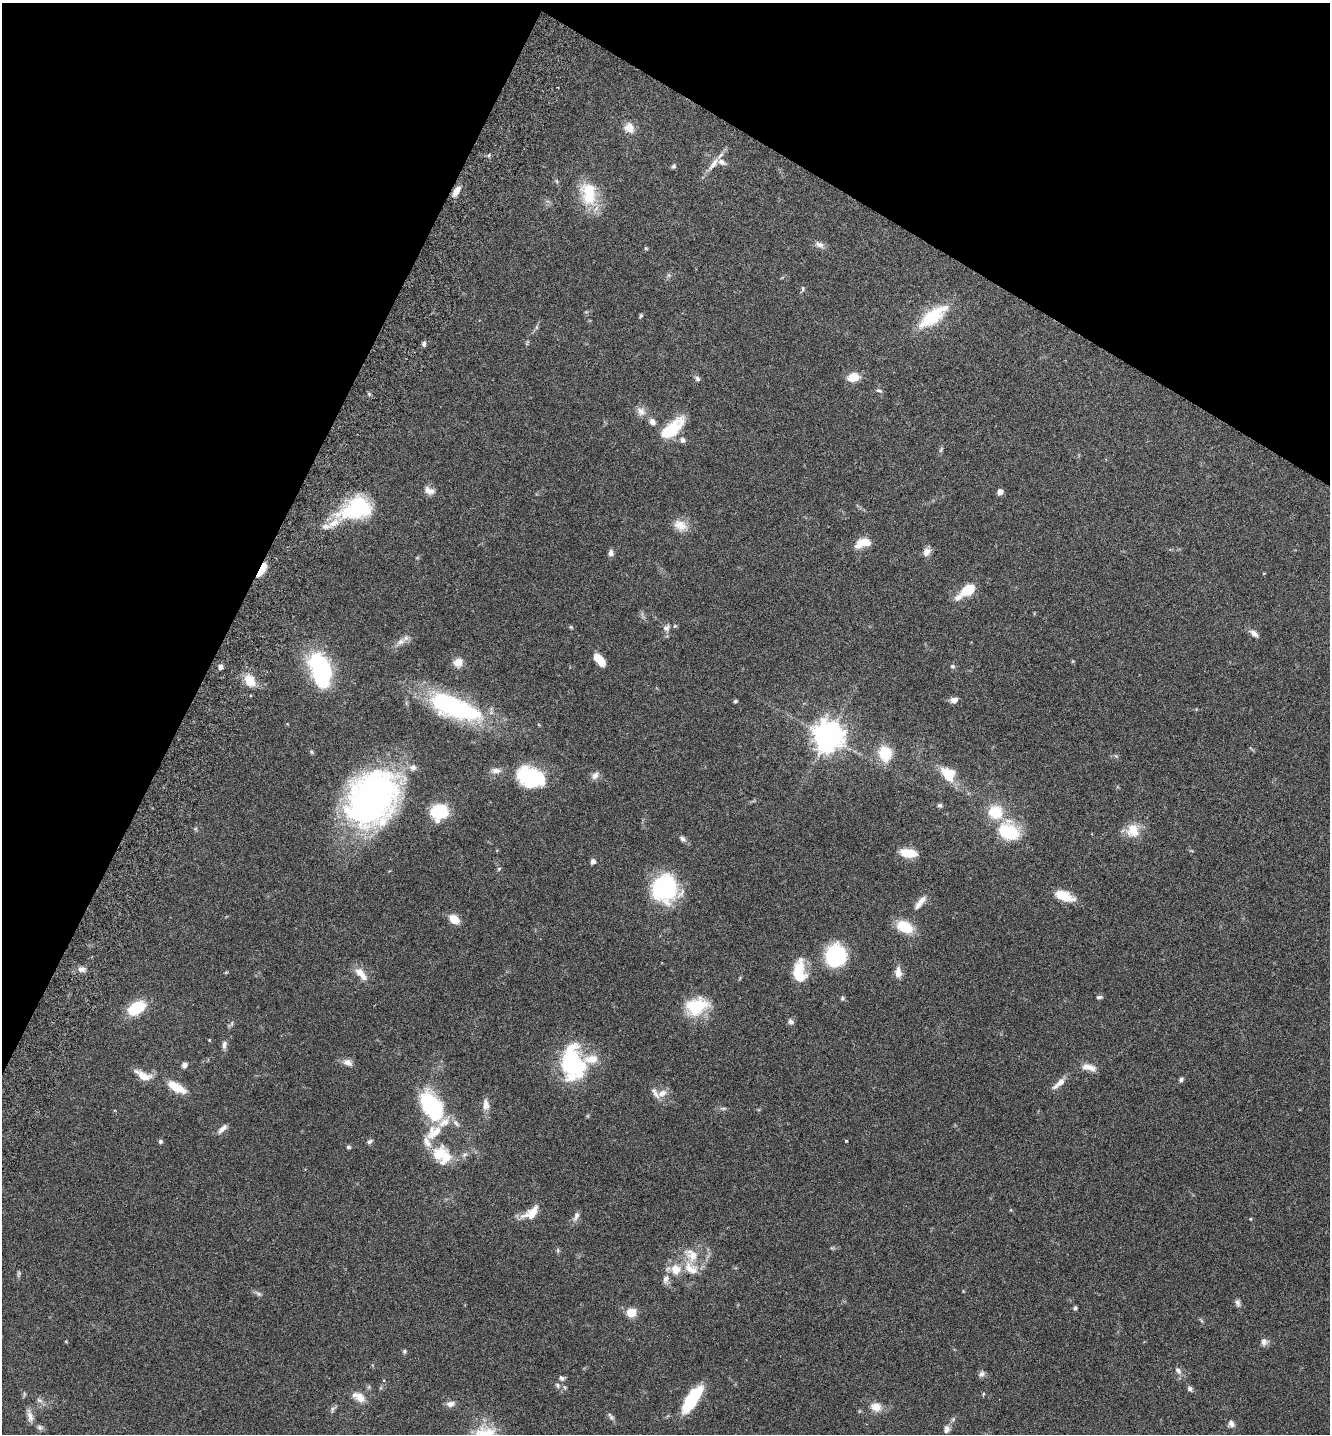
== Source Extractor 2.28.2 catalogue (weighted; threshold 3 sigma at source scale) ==
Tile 2 of 4 x 4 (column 2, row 1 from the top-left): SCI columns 1529-2856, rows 4333-5764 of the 5849 x 5796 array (HDU 1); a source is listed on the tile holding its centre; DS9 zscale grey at full resolution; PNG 1332 x 1436 px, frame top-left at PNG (2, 3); no overlay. Shown black and unused: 26% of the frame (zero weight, under 3 of 6 exposures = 3% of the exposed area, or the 3 px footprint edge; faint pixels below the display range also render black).
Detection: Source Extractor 2.28.2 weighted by HDU 2 'WHT'; one run over the whole footprint, this tile lists its part. Background 0.0659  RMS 0.0031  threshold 0.0126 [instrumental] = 3 sigma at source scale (4.09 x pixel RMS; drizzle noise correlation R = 1.36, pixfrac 0.8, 0.05/0.05 arcsec/px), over >= 5 px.
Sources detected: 151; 4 inside a brighter object's white glare — not listed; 17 inside a brighter listed object's ellipse — not listed separately; the other 130 listed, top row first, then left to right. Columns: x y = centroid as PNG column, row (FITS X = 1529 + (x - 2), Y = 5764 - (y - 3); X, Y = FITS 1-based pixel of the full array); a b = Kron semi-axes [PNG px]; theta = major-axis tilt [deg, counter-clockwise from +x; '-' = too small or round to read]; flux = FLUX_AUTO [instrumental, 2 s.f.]
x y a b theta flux
629 128 15 13 -48 2.7
713 164 25 7 52 2.8
673 166 6 6 - 0.55
456 191 14 6 56 2.2
589 194 31 19 -78 11
819 245 13 7 -27 1.5
646 248 6 4 -1 0.31
668 275 7 4 -71 0.49
802 289 8 4 -81 0.43
641 316 6 4 63 0.4
931 317 41 18 37 12
536 327 7 4 89 0.46
424 344 6 5 - 0.68
853 377 11 8 11 4.8
697 378 7 6 - 0.78
879 390 9 5 -19 0.61
641 411 15 10 -47 2
652 422 9 7 -50 1.4
672 428 30 12 42 11
683 440 7 6 - 1
941 450 10 4 67 0.54
429 491 13 9 -30 1.9
1000 492 6 5 - 1.3
357 508 39 26 18 21
680 525 20 14 -25 3.6
863 543 17 9 17 4.9
927 552 10 8 57 2
611 553 8 6 90 1.1
262 569 17 6 61 4
1264 573 5 3 - 0.2
968 590 14 9 34 7.4
571 627 5 4 - 0.33
666 628 10 9 - 1.4
1254 633 11 6 -40 1.5
400 642 15 8 31 2
599 660 15 8 -51 4.1
458 662 11 10 - 2.8
952 666 7 5 0 0.49
220 667 6 5 - 0.93
323 675 34 21 88 25
250 681 16 12 -49 4.4
954 700 9 6 13 1.4
735 701 4 4 - 0.44
454 707 64 23 -21 39
828 736 10 10 - 370
884 753 11 9 -72 11
1116 756 7 4 -45 0.42
413 767 9 8 - 1.3
531 774 38 19 -2 16
948 774 16 12 -47 7.4
595 775 13 8 50 1.4
371 800 52 40 54 120
940 805 6 5 - 0.54
439 811 12 11 - 18
195 829 6 4 45 0.39
1133 830 18 17 - 5
1008 832 25 20 -28 15
683 839 9 6 -41 0.9
908 853 15 8 -5 7
593 861 5 5 - 1.3
499 869 5 4 - 0.42
664 888 25 23 -88 34
1064 896 21 10 -21 6.2
920 902 23 7 50 2.5
454 919 11 8 -37 3.9
905 927 15 10 -26 9.1
836 956 17 15 88 27
82 969 9 7 0 1.5
898 972 14 8 -86 2.3
797 973 29 9 72 7.4
361 974 21 9 -47 3.3
1099 997 8 4 1 0.56
842 998 6 6 - 0.5
696 1006 29 20 18 11
136 1008 15 9 29 13
791 1021 8 7 - 0.9
232 1024 8 4 82 0.49
209 1040 3 3 - 0.3
224 1045 11 6 84 1.1
347 1062 11 8 -22 1.8
572 1063 39 24 -81 29
184 1065 6 6 - 1
1089 1067 19 8 -13 2.7
143 1076 22 9 -27 3.9
1181 1080 6 5 - 0.64
1059 1083 21 7 42 2.4
176 1087 24 9 -30 5.5
662 1093 15 9 33 2.2
486 1105 16 9 87 2.1
431 1106 36 21 -59 25
723 1108 10 4 0 0.6
222 1129 15 6 42 1.5
369 1141 8 5 28 0.69
846 1141 3 3 - 0.77
160 1142 5 5 - 0.54
348 1147 5 5 - 0.55
439 1154 22 18 -77 8.7
1011 1210 5 3 - 0.25
531 1213 24 12 34 4.4
576 1216 15 7 65 1.3
1250 1219 4 3 - 0.23
558 1250 8 4 -82 0.46
691 1255 25 16 -45 6
675 1269 17 15 -71 4.6
19 1273 8 5 83 0.51
258 1294 10 5 -38 0.79
1238 1303 10 6 -81 0.9
1075 1308 5 4 - 0.52
631 1313 9 8 - 4.4
66 1342 5 3 - 0.23
1264 1342 10 9 - 1.3
404 1351 6 5 - 0.45
1178 1370 10 7 -58 1.2
982 1374 10 7 49 0.92
561 1378 8 6 -29 0.86
557 1385 8 6 -55 0.78
564 1387 6 4 -70 0.41
1190 1389 8 6 -68 0.72
983 1394 5 3 - 0.3
359 1397 18 10 -31 3.1
39 1400 9 6 -19 0.9
692 1400 33 11 57 14
451 1404 10 7 7 1.5
876 1407 14 11 -17 3.2
333 1409 9 5 77 0.69
30 1416 18 7 -75 1.9
611 1417 12 6 -57 0.86
1231 1424 9 8 - 1.2
39 1427 8 7 - 0.77
947 1429 11 8 84 1.3
Overlapping masked pixels (flux is a lower limit): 1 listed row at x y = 262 569